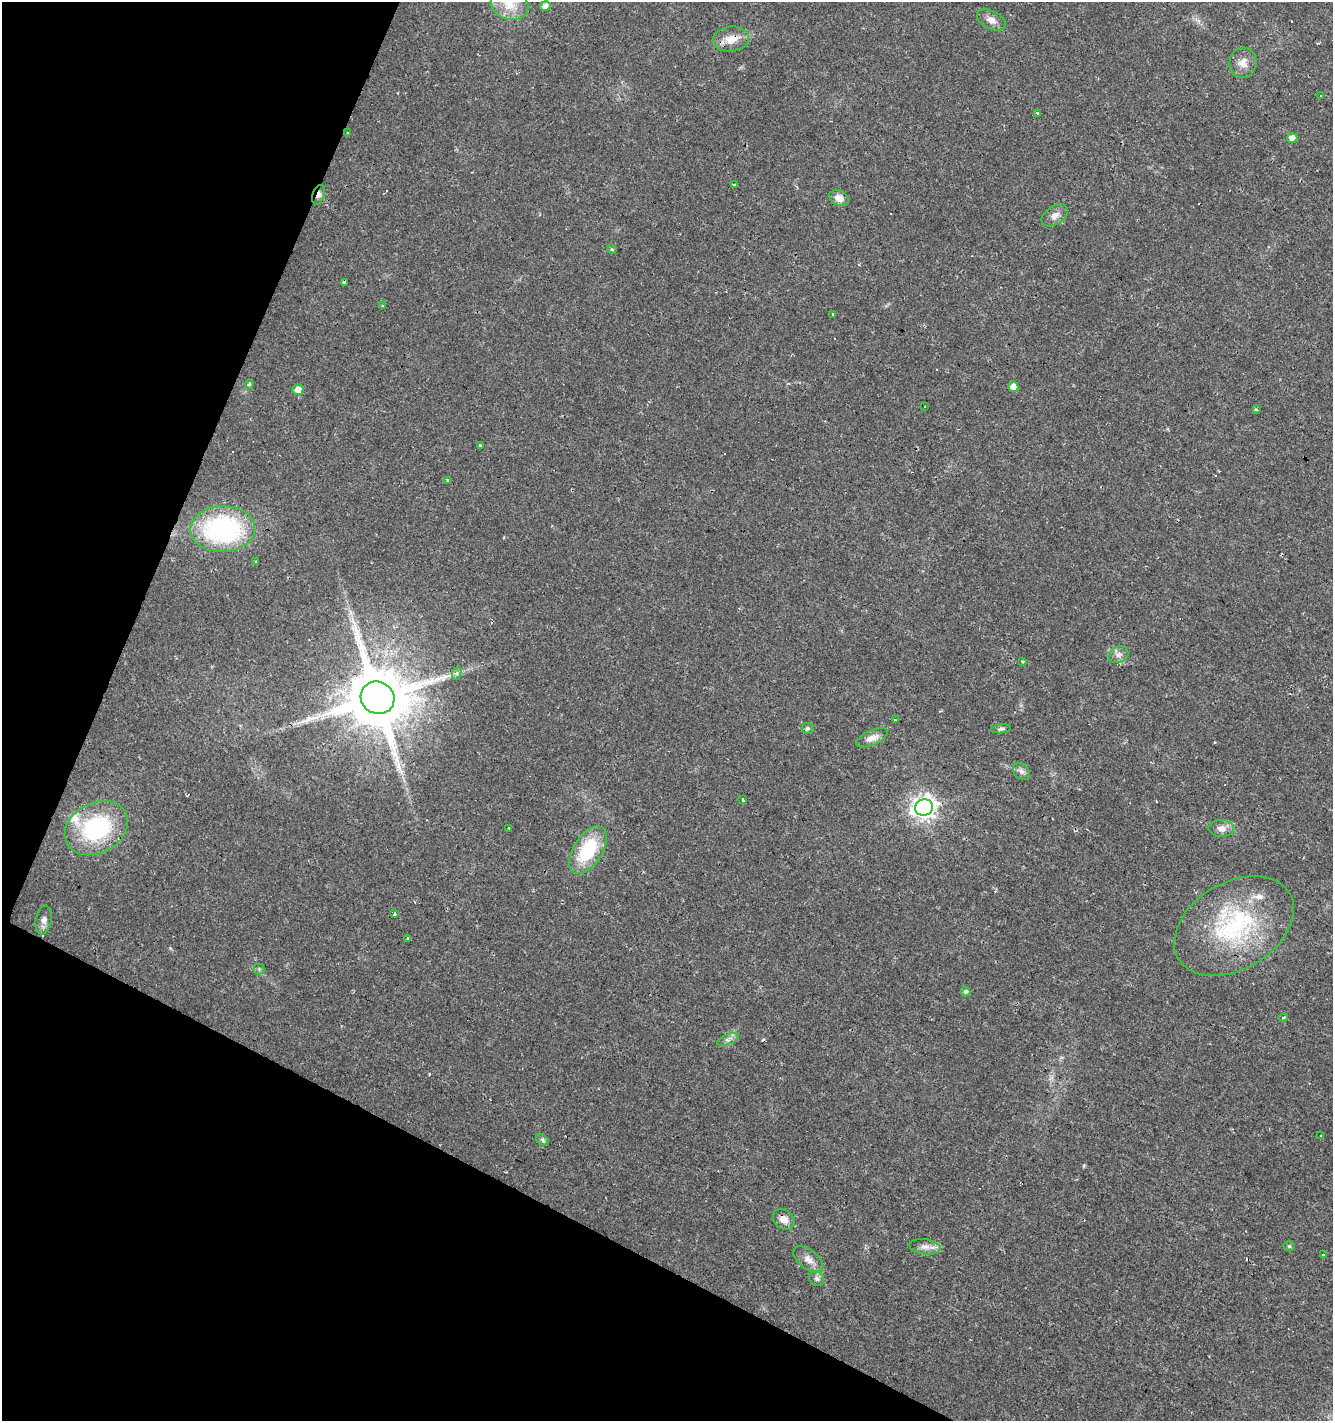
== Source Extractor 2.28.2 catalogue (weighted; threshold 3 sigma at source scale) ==
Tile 9 of 4 x 4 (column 1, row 3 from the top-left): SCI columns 266-1596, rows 1419-2837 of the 5786 x 5675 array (HDU 1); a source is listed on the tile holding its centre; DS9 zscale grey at full resolution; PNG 1335 x 1423 px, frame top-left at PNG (2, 2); each listed source drawn as its Kron ellipse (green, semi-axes under 4 px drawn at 4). Shown black and unused: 22% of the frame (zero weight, under 2 of 3 exposures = <1% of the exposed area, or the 3 px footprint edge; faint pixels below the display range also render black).
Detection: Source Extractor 2.28.2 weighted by HDU 2 'WHT'; one run over the whole footprint, this tile lists its part. Background 0.0182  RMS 0.0035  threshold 0.0157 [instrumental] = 3 sigma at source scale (4.5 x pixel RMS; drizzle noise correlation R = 1.50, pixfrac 1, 0.0396/0.0396 arcsec/px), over >= 5 px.
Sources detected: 78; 19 cosmic-ray / hot-pixel residue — neither listed nor drawn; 2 inside a brighter listed object's ellipse — not listed separately; the other 57 listed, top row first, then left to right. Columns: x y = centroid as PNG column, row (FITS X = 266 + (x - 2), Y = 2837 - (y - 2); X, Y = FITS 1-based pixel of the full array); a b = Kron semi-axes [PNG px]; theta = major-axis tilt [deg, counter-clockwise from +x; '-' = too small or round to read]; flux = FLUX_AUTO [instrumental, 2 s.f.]
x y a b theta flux
510 5 19 15 -20 7.4
545 6 5 5 - 2.1
991 20 15 9 -28 2.6
731 39 18 12 7 4.9
1243 63 15 13 85 3.3
1320 96 3 3 - 0.65
1038 114 3 3 - 2.8
347 133 3 2 - 1.1
1292 138 5 5 - 2.1
734 184 4 3 - 0.48
319 195 10 6 70 1.4
839 198 10 7 -25 2.7
1055 215 14 9 33 2.2
612 249 5 4 - 0.41
344 282 4 3 - 1.4
382 305 3 3 - 1.3
832 314 3 3 - 0.9
249 384 4 4 - 0.57
1013 387 5 5 - 3.4
298 390 5 5 - 2.9
925 407 3 3 - 0.38
1257 410 4 3 - 0.46
480 446 3 3 - 2.1
447 480 3 3 - 0.67
223 529 32 23 2 56
256 562 3 3 - 0.91
1119 655 10 8 26 1.6
1023 662 3 3 - 0.51
457 673 7 4 71 0.61
378 698 17 16 - 3600
895 720 3 3 - 1.9
807 728 6 5 - 0.67
1001 729 10 4 7 0.8
872 738 17 7 25 2.7
1021 771 9 7 -45 1.4
743 800 3 3 - 1.5
924 807 9 8 - 240
96 828 33 25 28 37
1221 828 13 8 -2 2.3
509 829 3 2 - 0.7
588 850 27 14 57 19
394 913 3 3 - 1.9
44 920 14 8 78 1.9
1234 926 65 43 31 47
408 938 3 3 - 0.81
259 969 5 5 - 0.55
965 992 5 4 - 0.83
1283 1017 4 3 - 0.57
728 1039 12 5 22 1.3
1321 1136 3 2 - 0.51
543 1140 7 4 -38 0.61
784 1219 12 9 -41 2.9
1289 1246 5 5 - 0.54
925 1247 16 7 -7 2.4
1323 1255 3 3 - 0.57
808 1259 17 9 -38 3
817 1279 8 7 - 1.1
Overlapping masked pixels (flux is a lower limit): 4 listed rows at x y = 731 39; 319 195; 344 282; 378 698
Isophote crosses this tile's border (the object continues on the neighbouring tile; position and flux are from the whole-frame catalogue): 1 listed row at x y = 510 5